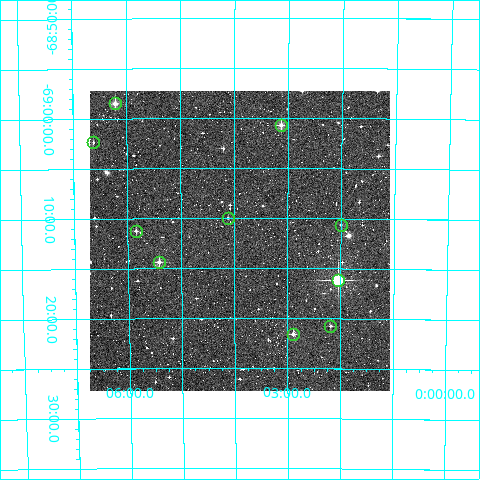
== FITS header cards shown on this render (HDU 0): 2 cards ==
NAXIS1  =                  300
NAXIS2  =                  300

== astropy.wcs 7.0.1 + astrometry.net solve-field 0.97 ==
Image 300 x 300 px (HDU 0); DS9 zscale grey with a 90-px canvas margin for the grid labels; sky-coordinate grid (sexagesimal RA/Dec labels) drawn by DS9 from the SOLVED WCS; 10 Tycho-2 reference stars matched to detected sources circled (green)
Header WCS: RA---TAN/DEC--TAN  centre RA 00:03:54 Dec -69:12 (0.97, -69.20 deg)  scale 6 arcsec/px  FOV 30.0' x 30.0'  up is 0 deg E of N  parity normal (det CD < 0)
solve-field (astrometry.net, Tycho-2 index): VERIFIED the header's WCS against the Tycho-2 star catalogue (verified at 2 index scales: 6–10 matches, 0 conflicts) and refined it, rather than solving blind
Solved WCS: RA---TAN-SIP/DEC--TAN-SIP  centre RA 00:03:54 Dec -69:12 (0.97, -69.20 deg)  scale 6 arcsec/px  FOV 30.0' x 30.0'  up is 0 deg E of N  parity normal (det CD < 0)
The solver's refit moves the header's centre by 1.6 arcsec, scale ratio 1.001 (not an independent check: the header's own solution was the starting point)
Tycho-2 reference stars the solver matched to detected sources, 10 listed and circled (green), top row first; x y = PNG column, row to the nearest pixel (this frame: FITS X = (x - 90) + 1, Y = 300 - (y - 91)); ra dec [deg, ICRS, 3 dp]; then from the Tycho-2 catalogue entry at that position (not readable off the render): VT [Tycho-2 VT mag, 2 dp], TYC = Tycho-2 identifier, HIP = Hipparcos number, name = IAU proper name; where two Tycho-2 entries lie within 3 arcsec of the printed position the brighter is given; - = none
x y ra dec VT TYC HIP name
115 103 1.553 -68.975 10.52 9134-1789-1 - -
281 125 0.782 -69.012 10.53 9134-1523-1 - -
93 142 1.655 -69.039 12.13 9134-1511-1 - -
228 218 1.030 -69.166 12.27 9134-1095-1 - -
341 225 0.501 -69.177 11.54 9134-1195-1 - -
136 231 1.461 -69.187 11.64 9134-1147-1 - -
159 262 1.355 -69.239 10.88 9134-1377-1 - -
338 280 0.512 -69.269 8.65 9134-1105-1 160 -
330 326 0.546 -69.346 13.01 9134-573-1 - -
293 334 0.724 -69.359 11.05 9134-1525-1 - -